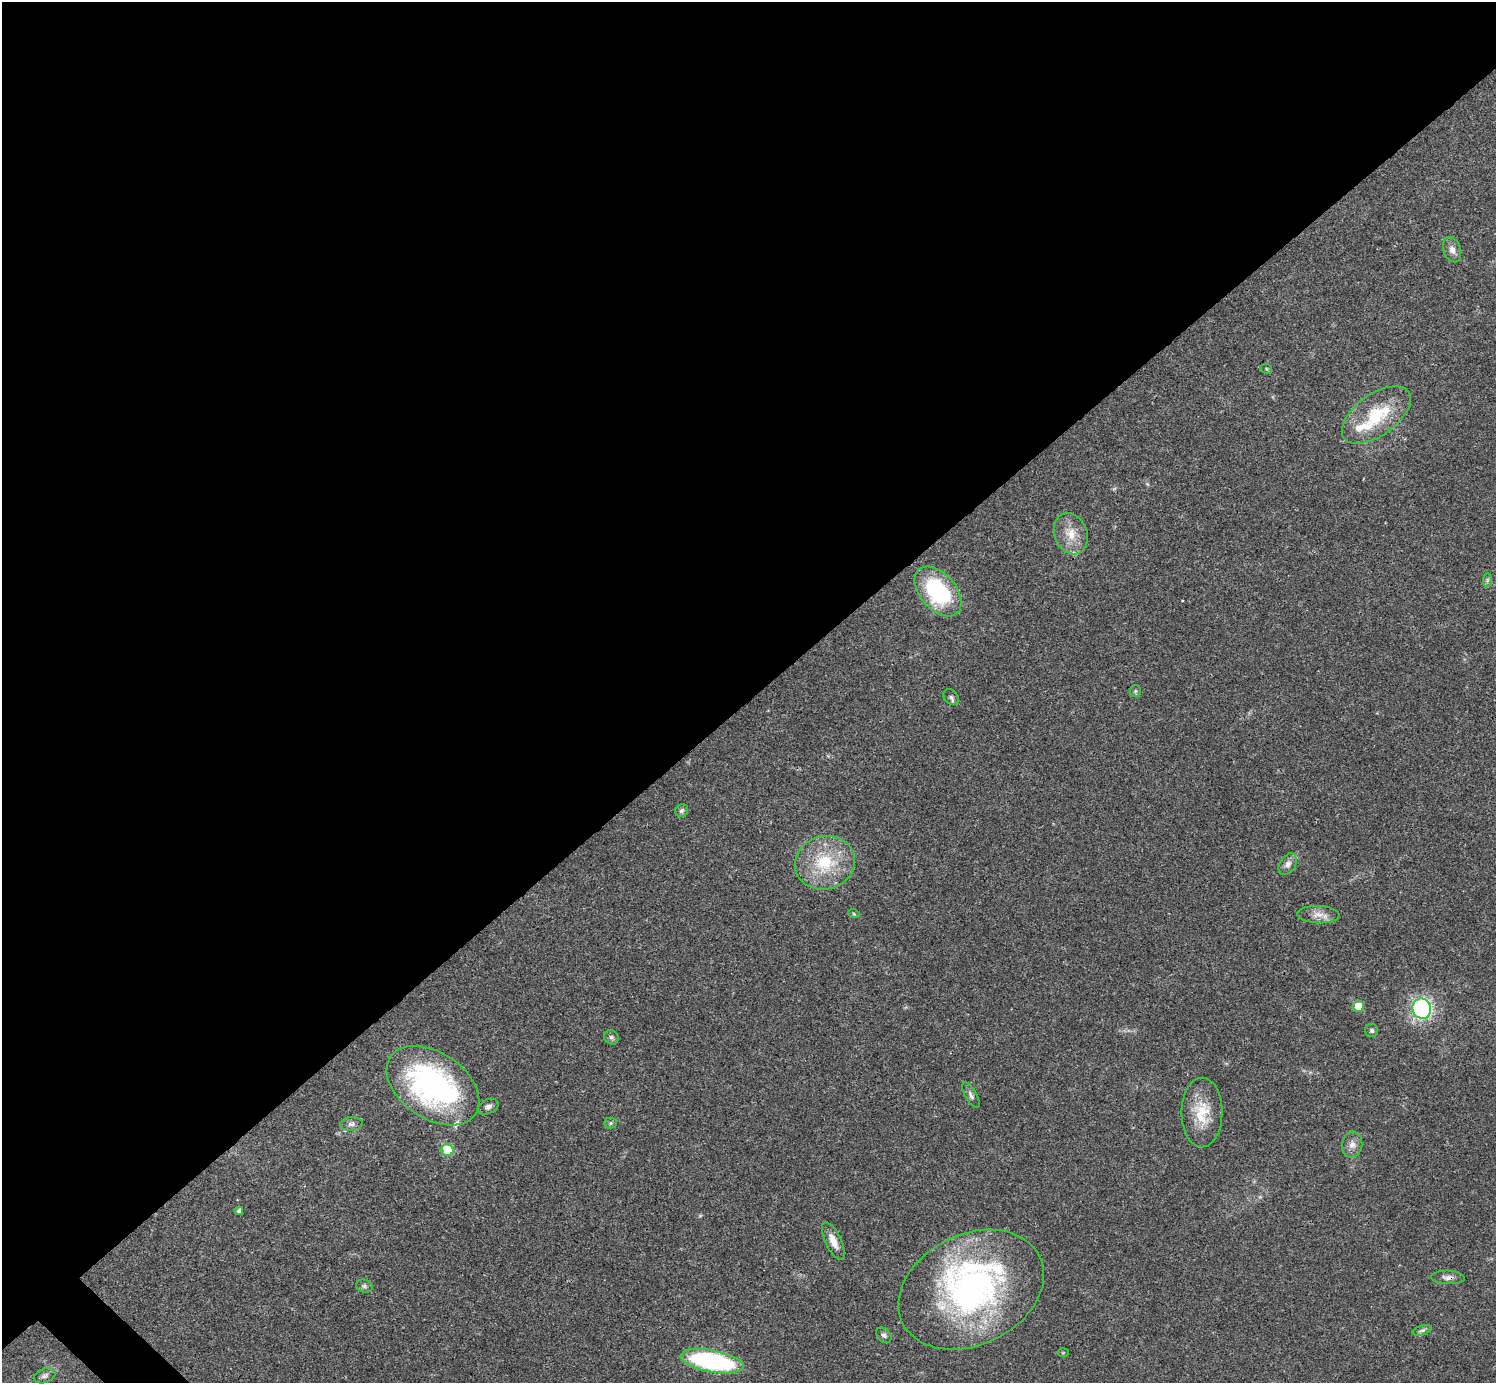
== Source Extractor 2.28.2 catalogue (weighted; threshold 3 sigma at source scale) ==
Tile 2 of 4 x 4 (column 2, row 1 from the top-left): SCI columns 1496-2989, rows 4301-5681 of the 5981 x 5981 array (HDU 1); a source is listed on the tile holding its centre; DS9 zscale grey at full resolution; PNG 1498 x 1385 px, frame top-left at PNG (2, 2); each listed source drawn as its Kron ellipse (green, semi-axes under 4 px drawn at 4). Shown black and unused: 51% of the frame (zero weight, under 3 of 4 exposures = <1% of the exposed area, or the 3 px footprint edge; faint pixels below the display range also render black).
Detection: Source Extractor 2.28.2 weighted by HDU 2 'WHT'; one run over the whole footprint, this tile lists its part. Background 0.021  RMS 0.0022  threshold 0.01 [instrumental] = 3 sigma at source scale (4.5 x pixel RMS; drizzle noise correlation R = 1.50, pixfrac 1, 0.05/0.05 arcsec/px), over >= 5 px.
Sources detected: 39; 4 inside a brighter listed object's ellipse — not listed separately; the other 35 listed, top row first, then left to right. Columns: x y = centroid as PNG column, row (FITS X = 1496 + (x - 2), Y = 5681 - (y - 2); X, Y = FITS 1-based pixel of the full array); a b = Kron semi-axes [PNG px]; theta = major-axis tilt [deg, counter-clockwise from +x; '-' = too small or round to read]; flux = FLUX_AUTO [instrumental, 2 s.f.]
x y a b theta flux
1452 250 13 8 -72 1.4
1266 369 6 4 -23 0.29
1376 415 40 20 36 12
1071 534 21 16 -69 4.4
1487 580 7 4 88 0.42
938 592 29 18 -49 22
1135 691 6 5 - 0.38
951 697 9 6 -47 0.67
682 811 7 6 - 0.59
825 863 30 26 15 12
1288 864 12 8 59 1.3
854 914 6 3 -19 0.23
1318 915 21 8 -2 2.1
1359 1006 6 5 - 4.2
1422 1009 10 9 - 29
1372 1030 7 6 - 0.6
611 1037 8 6 -43 0.63
433 1086 51 33 -34 59
971 1095 14 6 -60 0.82
488 1107 11 7 24 0.89
1202 1112 35 20 90 7.4
611 1123 6 5 - 0.39
351 1124 11 6 6 0.91
1352 1145 13 10 81 1.6
447 1150 6 6 - 9.1
239 1211 4 4 - 0.76
833 1241 20 8 -65 2.5
1448 1277 17 7 -2 1.2
364 1286 8 6 -15 0.58
971 1290 76 55 26 74
1422 1330 10 4 18 0.58
884 1335 9 6 -47 0.69
1063 1353 5 3 - 0.21
712 1361 32 11 -11 36
45 1376 11 7 22 0.86
Overlapping masked pixels (flux is a lower limit): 1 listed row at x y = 1448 1277